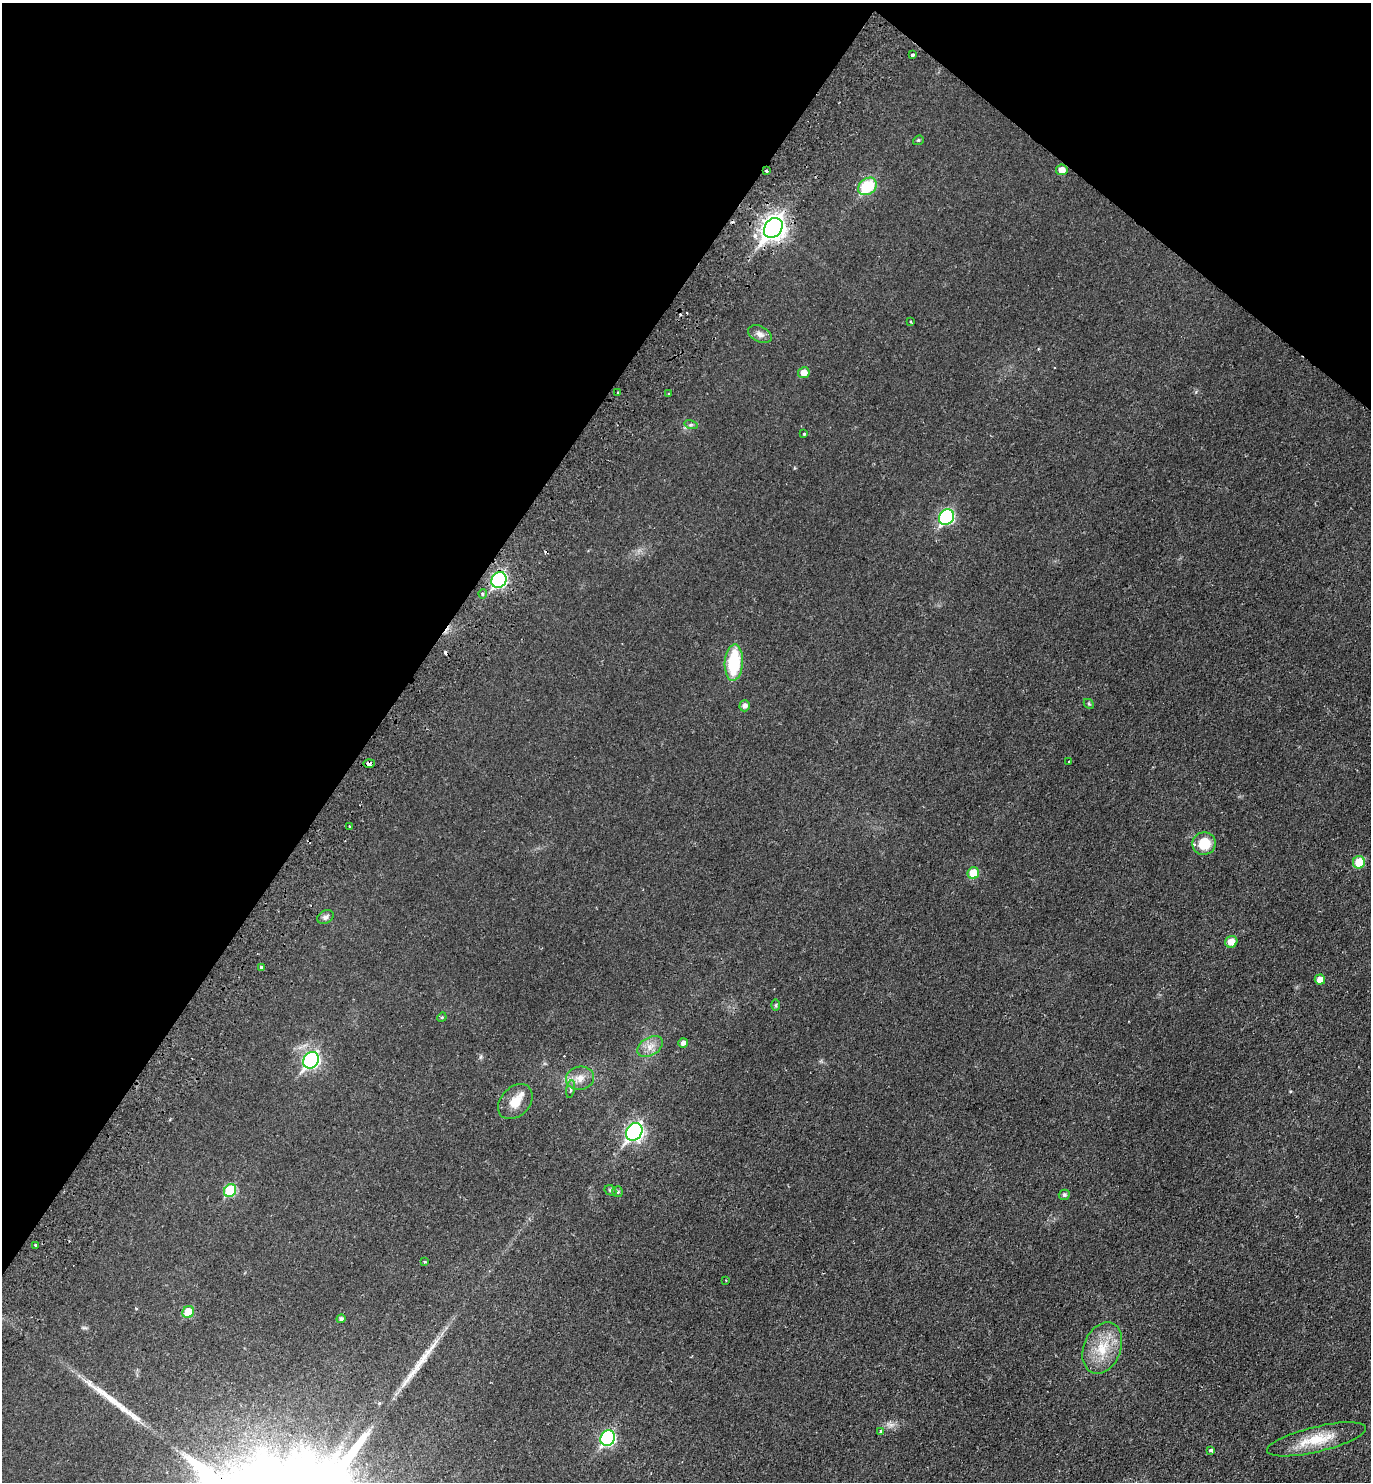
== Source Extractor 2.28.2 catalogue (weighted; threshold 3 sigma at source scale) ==
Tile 2 of 4 x 4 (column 2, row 1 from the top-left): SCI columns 1714-3082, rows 4479-5958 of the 6027 x 6000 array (HDU 1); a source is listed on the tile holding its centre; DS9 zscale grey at full resolution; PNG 1373 x 1484 px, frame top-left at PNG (2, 3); each listed source drawn as its Kron ellipse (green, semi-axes under 4 px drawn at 4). Shown black and unused: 33% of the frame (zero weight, under 2 of 3 exposures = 3% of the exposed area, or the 3 px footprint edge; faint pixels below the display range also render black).
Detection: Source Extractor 2.28.2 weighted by HDU 2 'WHT'; one run over the whole footprint, this tile lists its part. Background 0.0252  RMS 0.0045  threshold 0.0202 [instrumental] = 3 sigma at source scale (4.5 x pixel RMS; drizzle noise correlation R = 1.50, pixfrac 1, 0.05/0.05 arcsec/px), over >= 5 px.
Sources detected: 60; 5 cosmic-ray / hot-pixel residue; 2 long thin detections or spike segments (spike, bleed or trail) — neither listed nor drawn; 1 inside a brighter listed object's ellipse — not listed separately; the other 52 listed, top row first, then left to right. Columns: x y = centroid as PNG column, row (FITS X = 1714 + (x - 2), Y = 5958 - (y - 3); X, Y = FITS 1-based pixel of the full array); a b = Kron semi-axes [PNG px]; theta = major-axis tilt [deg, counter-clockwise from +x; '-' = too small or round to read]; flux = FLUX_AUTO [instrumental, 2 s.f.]
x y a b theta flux
912 55 3 3 - 4.2
918 140 5 4 - 0.63
766 170 3 3 - 1.7
1062 170 6 5 - 3.2
867 186 10 8 37 22
773 228 11 8 51 290
911 322 3 2 - 0.57
760 334 12 8 -25 2.4
804 373 6 5 - 3.9
618 392 3 2 - 0.38
669 394 3 2 - 0.42
691 425 7 4 -17 0.73
804 434 3 3 - 0.4
947 517 8 7 - 56
499 580 8 7 - 71
483 594 5 3 - 1.2
734 663 18 9 86 23
1089 704 5 4 - 0.57
745 706 6 5 - 1.7
1069 762 3 2 - 0.45
369 763 6 3 2 2.8
350 826 3 3 - 0.65
1204 844 12 11 - 10
1359 862 6 6 - 9.2
973 873 6 5 - 8.6
325 917 8 6 31 1.5
1231 942 6 5 - 4.6
261 967 4 3 - 2.4
1320 980 5 5 - 3.7
776 1005 6 4 89 0.53
442 1017 5 4 - 0.45
683 1043 5 4 - 1.7
650 1046 14 9 33 3.7
311 1060 9 7 51 97
580 1078 14 11 11 4.4
571 1089 9 4 80 1.1
515 1102 20 14 47 6.5
634 1132 9 7 53 120
230 1190 7 5 54 22
610 1190 6 5 - 0.92
618 1192 5 5 - 0.72
1064 1195 5 5 - 0.99
36 1245 3 3 - 2.6
425 1262 4 3 - 0.48
726 1280 2 2 - 0.34
188 1312 6 5 - 9.8
341 1319 4 4 - 1.1
1102 1348 27 18 68 13
880 1431 3 3 - 2.7
608 1438 8 7 - 58
1317 1439 51 12 13 14
1211 1450 4 3 - 0.84
Overlapping masked pixels (flux is a lower limit): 4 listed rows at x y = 766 170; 773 228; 499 580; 369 763